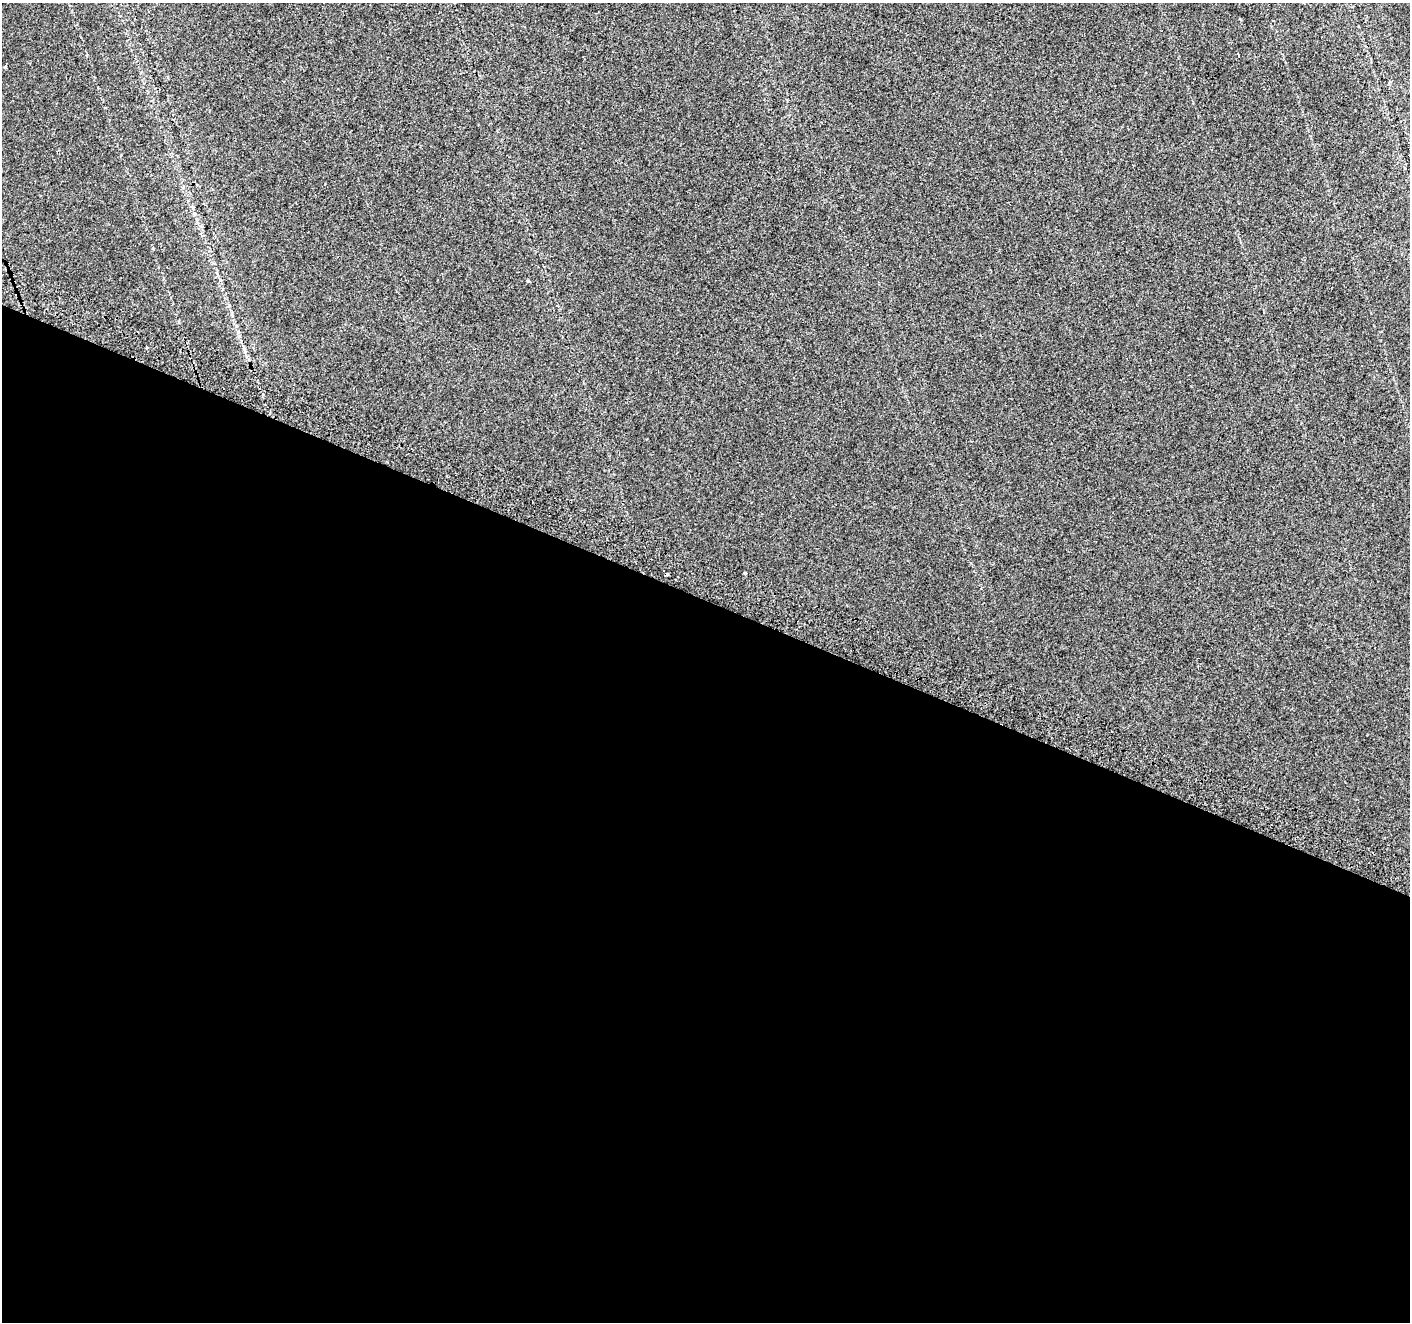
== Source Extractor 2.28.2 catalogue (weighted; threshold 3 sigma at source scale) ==
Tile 14 of 4 x 4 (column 2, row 4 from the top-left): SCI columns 1426-2833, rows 246-1565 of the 5675 x 5835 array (HDU 1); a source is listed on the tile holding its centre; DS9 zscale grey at full resolution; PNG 1412 x 1324 px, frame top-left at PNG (2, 3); no overlay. Shown black and unused: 55% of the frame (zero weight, under 2 of 3 exposures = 2% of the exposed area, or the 3 px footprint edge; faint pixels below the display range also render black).
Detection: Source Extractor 2.28.2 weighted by HDU 2 'WHT'; one run over the whole footprint, this tile lists its part. Background 0.00739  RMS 0.0069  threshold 0.0312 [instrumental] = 3 sigma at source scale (4.5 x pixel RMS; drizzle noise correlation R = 1.50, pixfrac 1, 0.0396/0.0396 arcsec/px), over >= 5 px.
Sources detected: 7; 3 cosmic-ray / hot-pixel residue — not listed; the other 4 listed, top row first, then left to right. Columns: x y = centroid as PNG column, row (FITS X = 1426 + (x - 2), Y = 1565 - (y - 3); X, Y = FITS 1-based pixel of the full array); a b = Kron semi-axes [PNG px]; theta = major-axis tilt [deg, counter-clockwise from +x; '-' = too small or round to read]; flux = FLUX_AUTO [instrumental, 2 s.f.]
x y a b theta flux
5 66 3 3 - 3.2
528 281 3 3 - 1.6
147 348 3 3 - 1.5
745 573 3 3 - 4.6